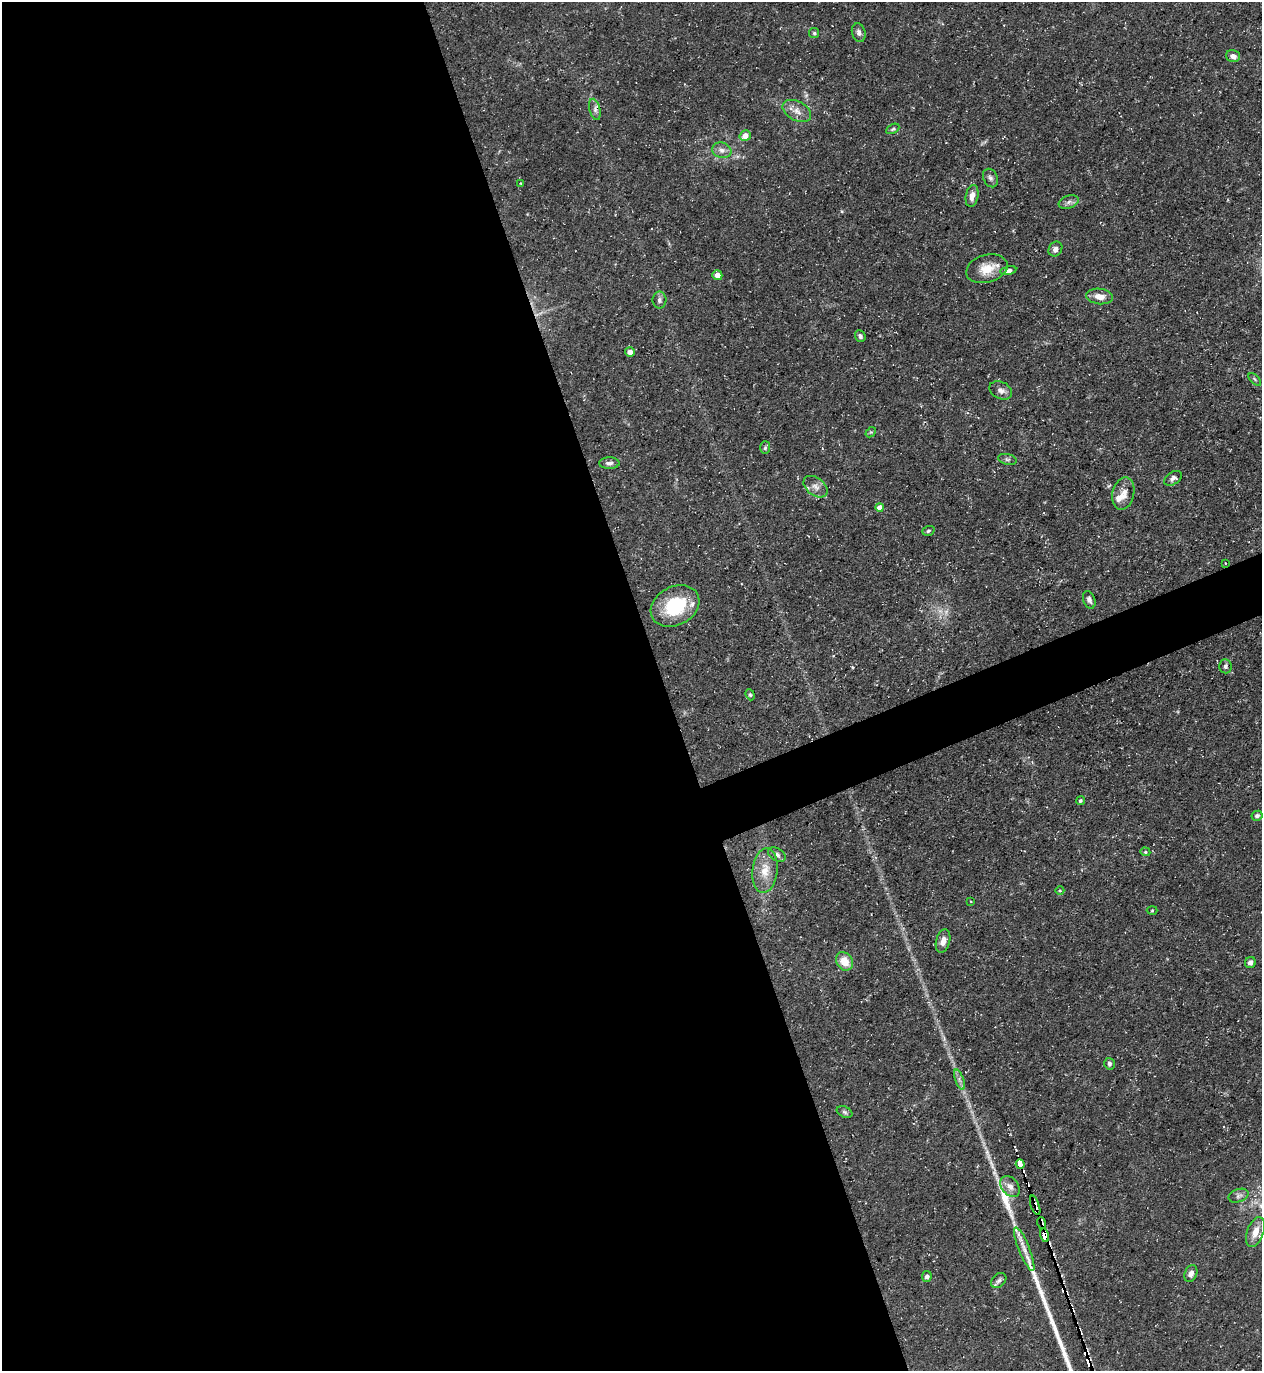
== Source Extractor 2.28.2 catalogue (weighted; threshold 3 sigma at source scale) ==
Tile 9 of 4 x 4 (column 1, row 3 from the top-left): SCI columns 148-1407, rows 1371-2739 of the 5462 x 5478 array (HDU 1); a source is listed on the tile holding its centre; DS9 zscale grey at full resolution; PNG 1264 x 1373 px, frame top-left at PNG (2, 2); each listed source drawn as its Kron ellipse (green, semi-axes under 4 px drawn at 4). Shown black and unused: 55% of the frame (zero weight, under 3 of 5 exposures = <1% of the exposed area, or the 3 px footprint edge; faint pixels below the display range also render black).
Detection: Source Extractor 2.28.2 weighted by HDU 2 'WHT'; one run over the whole footprint, this tile lists its part. Background 0.0725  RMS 0.0047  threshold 0.0211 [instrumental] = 3 sigma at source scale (4.5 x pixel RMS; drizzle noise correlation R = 1.50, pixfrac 1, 0.05/0.05 arcsec/px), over >= 5 px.
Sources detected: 71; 1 too faint to see at this stretch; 6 cosmic-ray / hot-pixel residue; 1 long thin detection or spike segment (spike, bleed or trail) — neither listed nor drawn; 2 inside a brighter listed object's ellipse — not listed separately; the other 61 listed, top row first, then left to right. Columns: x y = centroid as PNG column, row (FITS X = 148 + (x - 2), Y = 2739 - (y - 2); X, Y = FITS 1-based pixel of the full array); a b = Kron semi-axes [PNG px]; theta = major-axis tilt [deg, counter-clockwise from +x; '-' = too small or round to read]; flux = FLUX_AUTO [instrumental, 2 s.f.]
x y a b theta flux
814 33 5 5 - 0.72
859 33 9 6 -73 1.8
1233 56 7 6 - 2.6
595 109 11 5 -76 1.8
797 111 15 9 -28 4.1
893 129 7 4 27 0.85
745 136 6 5 - 5.2
722 150 9 7 -17 2.4
990 178 9 7 -65 1.7
520 183 4 2 - 0.33
972 196 11 6 79 3.2
1069 202 10 6 17 1.8
1055 249 8 6 58 2.2
987 269 21 14 16 8.7
1008 271 8 4 12 1.7
717 275 5 4 - 3.8
1100 296 13 7 -7 4.3
659 300 8 7 - 1.6
860 336 6 5 - 1.3
630 352 5 4 - 2.9
1255 379 8 3 -46 0.65
1001 390 12 8 -27 2.6
871 432 6 4 42 0.62
765 448 6 5 - 0.92
1007 459 9 5 -13 1.2
609 463 10 5 -1 1.8
1173 478 10 6 33 1.6
816 487 13 9 -37 3.4
1123 494 16 11 76 4.9
880 507 4 4 - 4.2
928 531 6 4 19 0.84
1225 563 4 2 - 0.27
1089 600 9 6 -69 1.7
675 606 25 19 28 28
1225 666 7 6 - 1.4
750 695 6 4 -67 0.7
1080 801 4 4 - 0.74
1257 816 5 5 - 1.4
1145 852 5 4 - 0.66
777 855 9 6 -32 1.8
765 871 22 12 83 8.3
1060 891 4 3 - 0.4
971 901 3 2 - 0.34
1152 910 5 3 - 0.52
943 941 12 7 77 3.3
844 961 10 8 -55 7.4
1250 963 6 5 - 2
1109 1064 6 5 - 1
959 1080 10 3 -69 1.5
845 1112 8 5 -27 1.1
1020 1164 5 3 - 250
1010 1186 12 8 -51 3.4
1238 1196 10 6 19 1.6
1035 1205 10 3 -71 6.8
1042 1223 6 3 -72 2.7
1255 1232 16 8 69 5.4
1044 1235 7 4 -76 98
1024 1249 23 5 -68 5
1191 1273 9 6 67 2.3
927 1276 5 5 - 1.6
999 1281 9 6 43 1.5
Overlapping masked pixels (flux is a lower limit): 4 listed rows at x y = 1020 1164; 1035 1205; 1042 1223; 1044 1235